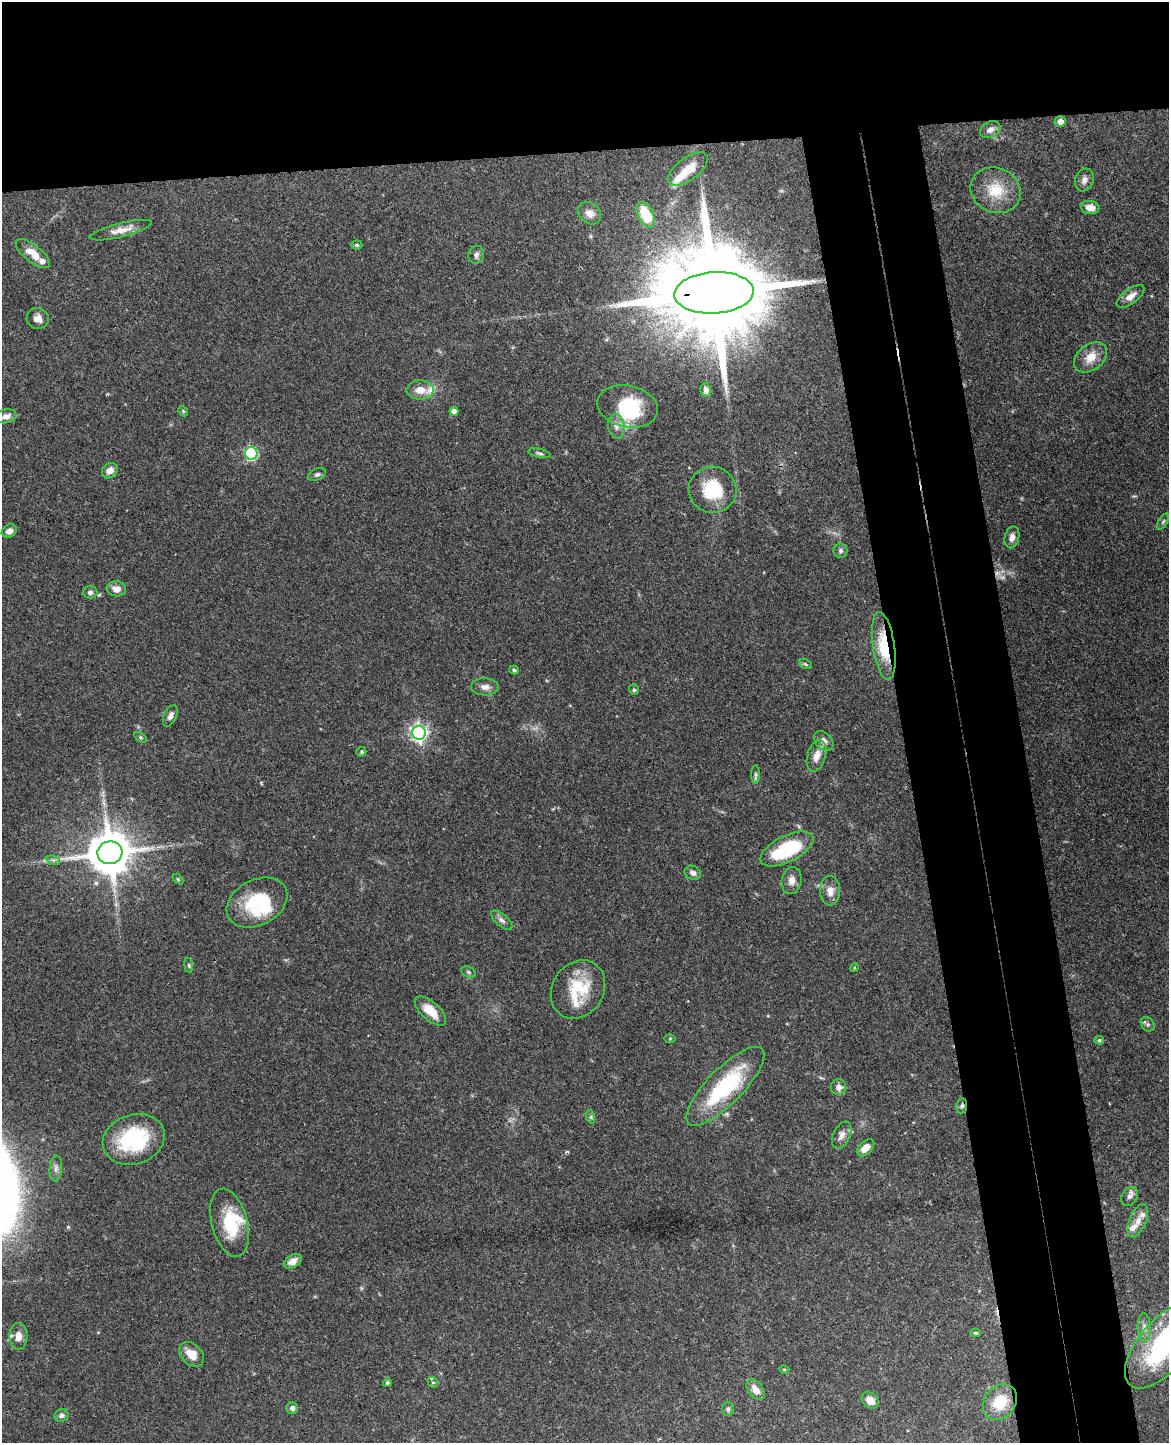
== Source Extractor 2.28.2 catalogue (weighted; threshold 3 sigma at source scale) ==
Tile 2 of 4 x 3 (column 2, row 1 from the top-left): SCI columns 1224-2390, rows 3026-4466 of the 4783 x 4717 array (HDU 1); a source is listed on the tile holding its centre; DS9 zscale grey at full resolution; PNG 1171 x 1445 px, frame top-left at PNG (2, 2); each listed source drawn as its Kron ellipse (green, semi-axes under 4 px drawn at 4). Shown black and unused: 19% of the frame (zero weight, under 3 of 4 exposures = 6% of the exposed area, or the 3 px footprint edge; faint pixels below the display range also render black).
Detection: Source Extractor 2.28.2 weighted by HDU 2 'WHT'; one run over the whole footprint, this tile lists its part. Background 0.0784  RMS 0.0036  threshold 0.0162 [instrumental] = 3 sigma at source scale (4.5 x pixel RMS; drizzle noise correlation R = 1.50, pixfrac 1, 0.05/0.05 arcsec/px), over >= 5 px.
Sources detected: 103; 1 too faint to see at this stretch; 1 inside a brighter object's white glare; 1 cosmic-ray / hot-pixel residue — neither listed nor drawn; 11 inside a brighter listed object's ellipse — not listed separately; the other 89 listed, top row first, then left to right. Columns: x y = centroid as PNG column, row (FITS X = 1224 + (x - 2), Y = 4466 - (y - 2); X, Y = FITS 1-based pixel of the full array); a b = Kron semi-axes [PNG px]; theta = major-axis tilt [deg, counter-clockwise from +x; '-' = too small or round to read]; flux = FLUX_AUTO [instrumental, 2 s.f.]
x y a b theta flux
1060 121 6 5 - 2.5
990 130 10 7 29 2.2
688 169 23 11 37 6.2
1084 180 11 9 72 1.8
995 190 25 22 -25 11
1090 207 9 6 -9 3.3
590 213 12 10 -41 2.7
646 215 14 7 -63 12
121 230 32 7 14 4
357 245 5 4 - 0.52
33 254 21 8 -38 5.8
476 255 9 7 72 1.3
714 293 40 20 3 12000
1130 296 16 7 36 3
38 318 11 10 - 2.4
1091 357 18 13 38 5
420 390 13 9 1 4.2
706 390 7 5 -77 1.7
628 406 31 20 -12 20
183 411 5 4 - 0.47
454 411 4 4 - 2.4
6 416 10 6 12 1.9
616 426 12 8 -81 2.4
251 453 6 6 - 37
539 453 11 4 -12 0.85
110 471 8 7 - 2.7
317 474 9 5 24 0.95
713 490 24 23 - 17
1163 521 9 4 62 0.67
9 531 8 6 32 1.9
1012 537 11 7 75 2.3
841 551 7 7 - 0.97
116 589 10 7 -9 2.7
90 592 7 6 - 1.1
884 646 34 11 -82 14
806 664 7 4 -27 0.58
514 670 5 4 - 0.67
485 687 14 8 -1 2.2
634 690 5 5 - 0.74
170 716 11 6 65 1.7
419 733 7 7 - 140
140 737 7 4 -32 0.58
824 741 11 8 -45 2.3
361 752 5 4 - 0.55
816 756 16 9 73 3.5
756 774 9 4 -90 0.73
787 849 29 13 27 27
110 853 12 11 - 1500
53 860 7 4 -18 0.82
693 873 8 7 - 1.4
178 879 6 4 -46 0.45
792 880 13 10 79 2.6
830 891 15 10 -89 3.4
257 902 32 22 28 20
502 920 13 6 -41 1.4
189 965 8 4 -82 0.57
854 968 4 3 - 0.34
469 972 8 5 -26 0.63
578 990 31 25 57 16
430 1011 19 9 -42 6.2
1148 1024 8 6 -50 0.92
670 1038 6 4 1 0.34
1099 1040 5 4 - 0.58
725 1086 52 18 45 36
839 1087 8 7 - 1.9
962 1106 7 5 80 0.99
591 1117 7 4 -73 0.69
842 1135 14 8 64 2.2
134 1139 31 24 18 29
866 1148 10 6 42 3.7
56 1168 13 6 86 1.5
1130 1196 10 7 56 1.4
1138 1221 18 8 67 2.7
229 1223 35 18 -75 16
293 1261 10 6 30 2.9
1144 1327 14 6 -86 2.1
976 1333 5 4 - 0.54
18 1336 13 9 88 3.7
1164 1345 52 25 49 56
192 1354 14 10 -44 4.7
784 1369 5 3 - 0.32
433 1382 5 4 - 0.57
387 1383 4 4 - 0.68
756 1390 11 7 -52 3.5
870 1400 9 7 -39 3.2
1000 1402 19 15 51 10
292 1408 6 5 - 1.3
728 1409 7 6 - 0.8
61 1415 7 6 - 1.3
Overlapping masked pixels (flux is a lower limit): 3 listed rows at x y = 714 293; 884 646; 962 1106
Isophote crosses this tile's border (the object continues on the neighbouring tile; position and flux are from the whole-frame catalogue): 1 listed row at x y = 1164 1345